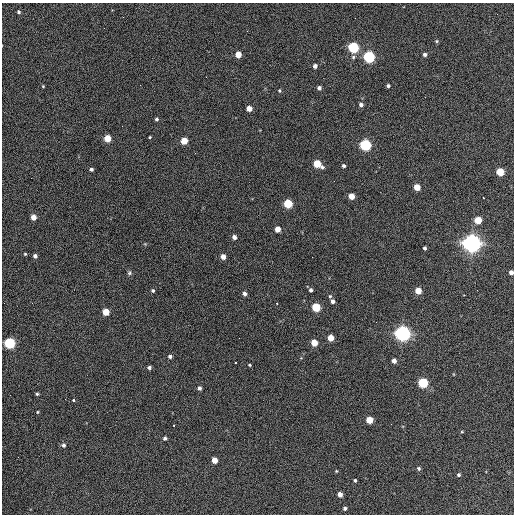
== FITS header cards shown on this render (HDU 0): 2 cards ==
NAXIS1  =                  512 / Axis length
NAXIS2  =                  512 / Axis length

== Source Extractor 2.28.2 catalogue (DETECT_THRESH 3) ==
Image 512 x 512 px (HDU 0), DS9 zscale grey, 1 PNG px = 1 image px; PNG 516 x 516 px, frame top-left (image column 1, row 512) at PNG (2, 3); no overlay
Background 368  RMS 21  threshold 62.3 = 3 sigma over >= 5 px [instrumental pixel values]
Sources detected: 75; all 75 listed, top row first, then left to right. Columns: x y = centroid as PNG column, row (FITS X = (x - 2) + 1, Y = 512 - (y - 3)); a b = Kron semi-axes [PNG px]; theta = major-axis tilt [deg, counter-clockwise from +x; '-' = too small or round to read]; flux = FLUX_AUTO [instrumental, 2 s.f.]
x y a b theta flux
19 12 4 4 - 2.3e+03
437 41 5 4 - 1.6e+03
353 47 5 5 - 2.1e+05
238 54 5 4 - 2.2e+04
425 54 4 4 - 3.8e+03
353 57 5 5 - 2.3e+03
369 57 5 5 - 2.7e+05
315 66 4 4 - 5.7e+03
206 77 2 2 - 7.7e+02
43 86 2 2 - 1.0e+03
388 86 4 3 - 2.9e+03
319 88 4 4 - 4.2e+03
279 91 4 4 - 1.9e+03
361 105 4 4 - 4.3e+03
249 108 4 4 - 1.5e+04
156 119 4 3 - 2.4e+03
150 137 3 3 - 1.2e+03
107 138 5 4 - 3.4e+04
184 141 5 4 - 2.9e+04
365 145 5 5 - 2.5e+05
317 164 6 5 - 4.9e+04
343 166 4 3 - 3.2e+03
91 169 4 3 - 3.4e+03
500 172 5 5 - 5.6e+04
417 187 4 4 - 2.8e+04
351 196 4 4 - 2.1e+04
483 198 3 2 - 7.7e+03
288 204 5 5 - 9.3e+04
33 217 4 4 - 1.6e+04
478 220 5 5 - 3.6e+04
278 229 4 4 - 1.7e+04
234 237 4 4 - 7.1e+03
472 243 7 6 - 1.2e+06
425 248 4 3 - 2.8e+03
25 254 3 3 - 1.4e+03
35 256 4 4 - 4.7e+03
223 257 4 4 - 1.1e+04
312 257 2 2 - 7.1e+02
511 272 4 4 - 7.0e+03
129 273 6 6 - 2.6e+03
311 290 4 4 - 3.5e+03
153 291 4 4 - 2.4e+03
418 291 4 4 - 2.3e+04
245 294 4 4 - 4.9e+03
330 296 5 5 - 1.9e+03
333 301 4 4 - 4.9e+03
277 303 3 3 - 2.6e+03
316 307 5 5 - 7.9e+04
106 312 5 4 - 3.3e+04
402 333 6 6 - 8.2e+05
330 338 4 4 - 2.4e+04
9 343 5 5 - 2.1e+05
314 343 5 4 - 3.1e+04
170 356 4 4 - 4.0e+03
394 361 4 4 - 7.8e+03
235 362 3 2 - 2.2e+03
250 365 3 3 - 1.5e+03
149 367 4 3 - 3.5e+03
423 383 5 5 - 1.4e+05
199 388 4 4 - 4.4e+03
37 394 4 3 - 1.9e+03
73 400 3 3 - 8.5e+03
37 412 3 3 - 1.2e+03
369 420 5 4 - 3.7e+04
174 425 3 2 - 1.8e+03
462 432 5 3 - 1.1e+03
165 438 4 4 - 3.4e+03
63 445 5 5 - 3.4e+03
214 460 4 4 - 2.1e+04
418 468 5 4 - 2.4e+03
336 471 4 3 - 1.3e+03
459 475 4 4 - 2.5e+03
355 480 3 3 - 2.5e+03
340 494 4 4 - 1.1e+04
345 508 4 3 - 3.6e+03
At the frame edge (FLAGS 8, measured only in part): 1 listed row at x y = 511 272